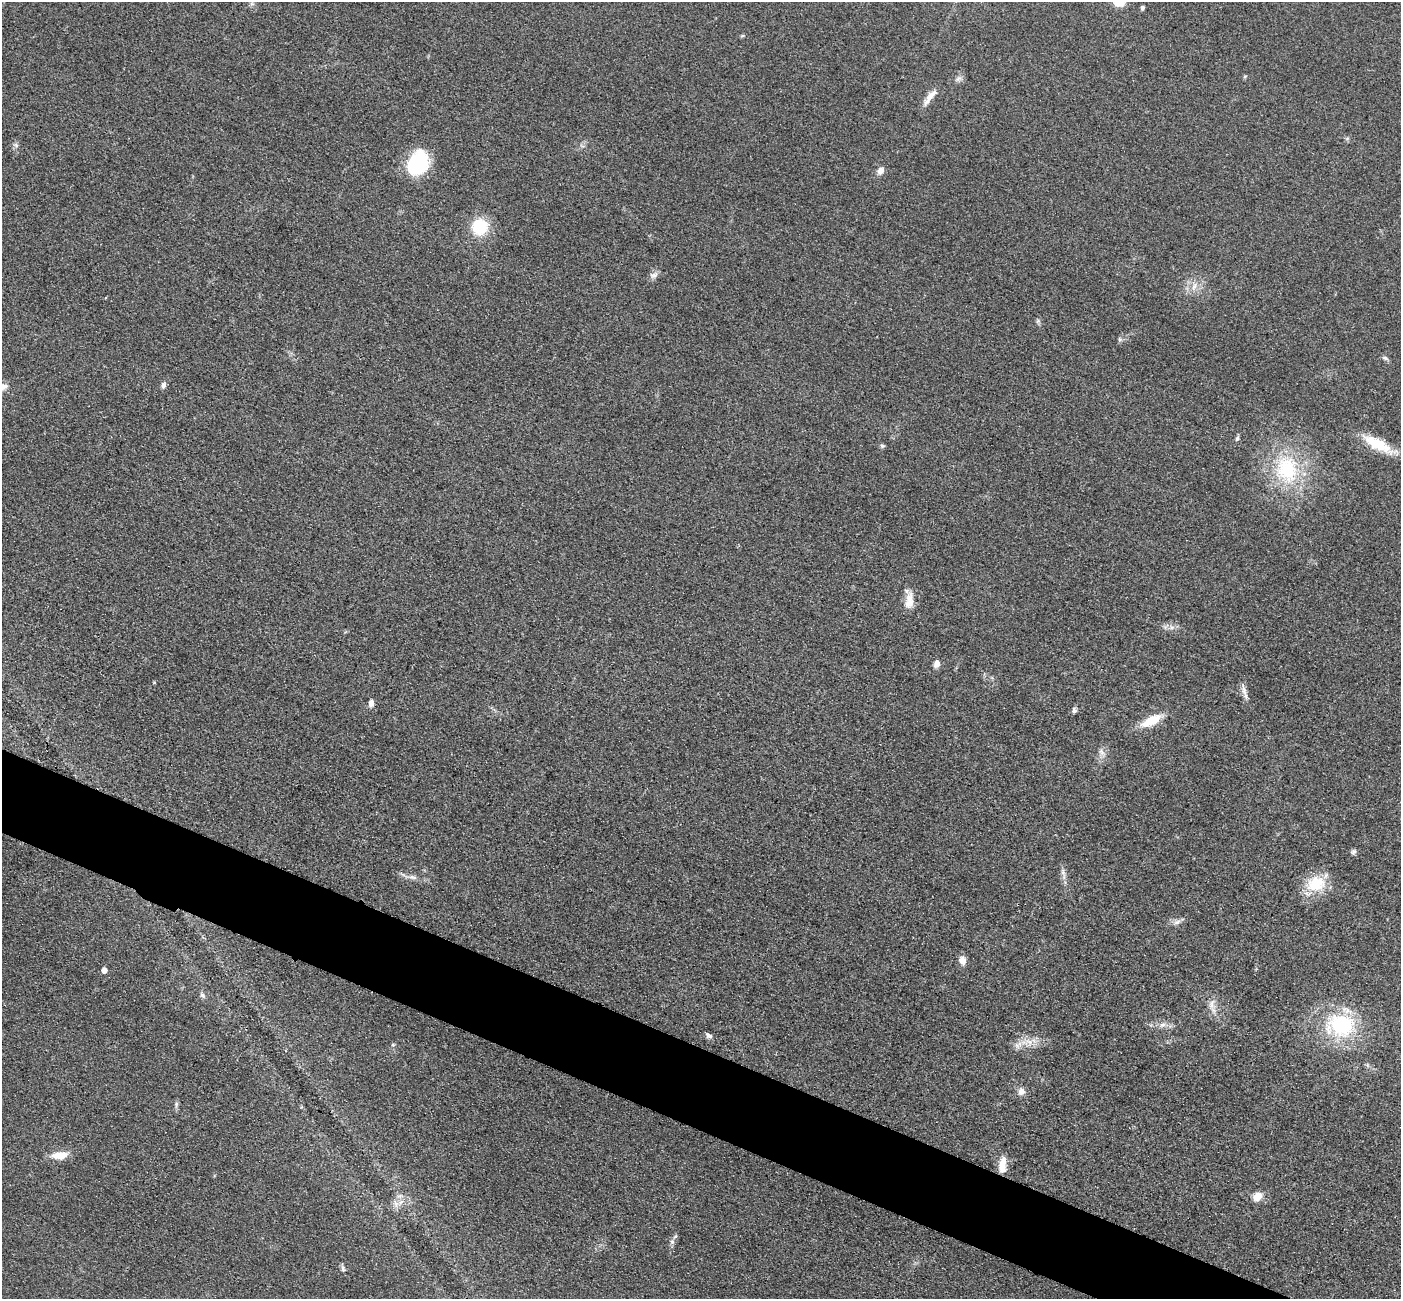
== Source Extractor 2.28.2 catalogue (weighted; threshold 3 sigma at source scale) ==
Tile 6 of 4 x 4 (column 2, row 2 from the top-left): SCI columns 1425-2823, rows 2898-4194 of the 5647 x 5660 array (HDU 1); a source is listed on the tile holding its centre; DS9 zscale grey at full resolution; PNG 1403 x 1301 px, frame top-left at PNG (2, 2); no overlay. Shown black and unused: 5% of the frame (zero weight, under 3 of 4 exposures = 3% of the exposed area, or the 3 px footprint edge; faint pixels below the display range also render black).
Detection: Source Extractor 2.28.2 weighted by HDU 2 'WHT'; one run over the whole footprint, this tile lists its part. Background 0.0486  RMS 0.0085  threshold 0.0382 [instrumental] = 3 sigma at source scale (4.5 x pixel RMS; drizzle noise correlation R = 1.50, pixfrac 1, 0.05/0.05 arcsec/px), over >= 5 px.
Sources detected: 50; all 50 listed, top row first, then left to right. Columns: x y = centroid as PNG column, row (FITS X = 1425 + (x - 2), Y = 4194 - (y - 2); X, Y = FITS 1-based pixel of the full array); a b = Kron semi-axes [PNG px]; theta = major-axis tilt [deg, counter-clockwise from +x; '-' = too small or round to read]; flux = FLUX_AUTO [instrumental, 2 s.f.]
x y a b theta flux
1119 2 13 12 - 11
252 4 7 4 -18 1.5
1142 8 6 4 66 1.6
742 36 6 3 18 1.1
959 78 9 5 31 2.6
930 97 26 7 52 7.7
16 145 7 4 -45 1.7
417 163 24 19 56 61
880 171 9 7 60 4.9
480 227 16 15 - 33
654 275 12 6 10 3.4
1194 286 11 5 65 4.2
1120 339 6 6 - 1.6
1385 358 7 5 -15 2
163 385 8 6 70 2.6
3 387 13 8 21 6
1237 439 7 5 63 1.7
1378 444 39 12 -29 26
882 446 6 5 - 1.6
1287 469 39 33 -81 70
909 601 23 10 83 10
1172 627 7 6 - 2.8
937 664 9 7 72 4.7
1244 690 20 6 -75 5
371 703 7 5 80 4.5
1074 710 6 6 - 2.2
1151 720 27 10 28 19
1101 752 11 5 -59 3.4
1353 852 7 6 - 1.9
1063 872 7 6 - 2.4
412 877 13 5 -15 3.8
1316 884 26 20 19 27
1177 922 11 6 16 3.7
963 960 10 7 -81 6.1
104 970 5 4 - 5.3
202 995 8 6 -54 2.3
1212 1004 13 6 78 4.9
1162 1025 10 6 17 3.7
1341 1025 32 25 -3 78
708 1035 9 5 -32 3
393 1045 5 4 - 1.2
1018 1045 14 7 26 5.5
1021 1091 10 9 - 4.5
176 1104 9 4 78 1.8
59 1156 18 9 6 14
1002 1165 20 9 84 10
1258 1196 12 9 43 9.2
401 1202 8 4 37 2.8
672 1242 7 6 - 2.4
343 1269 8 5 -73 2.1
Isophote crosses this tile's border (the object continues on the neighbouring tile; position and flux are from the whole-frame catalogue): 2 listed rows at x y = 1119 2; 3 387